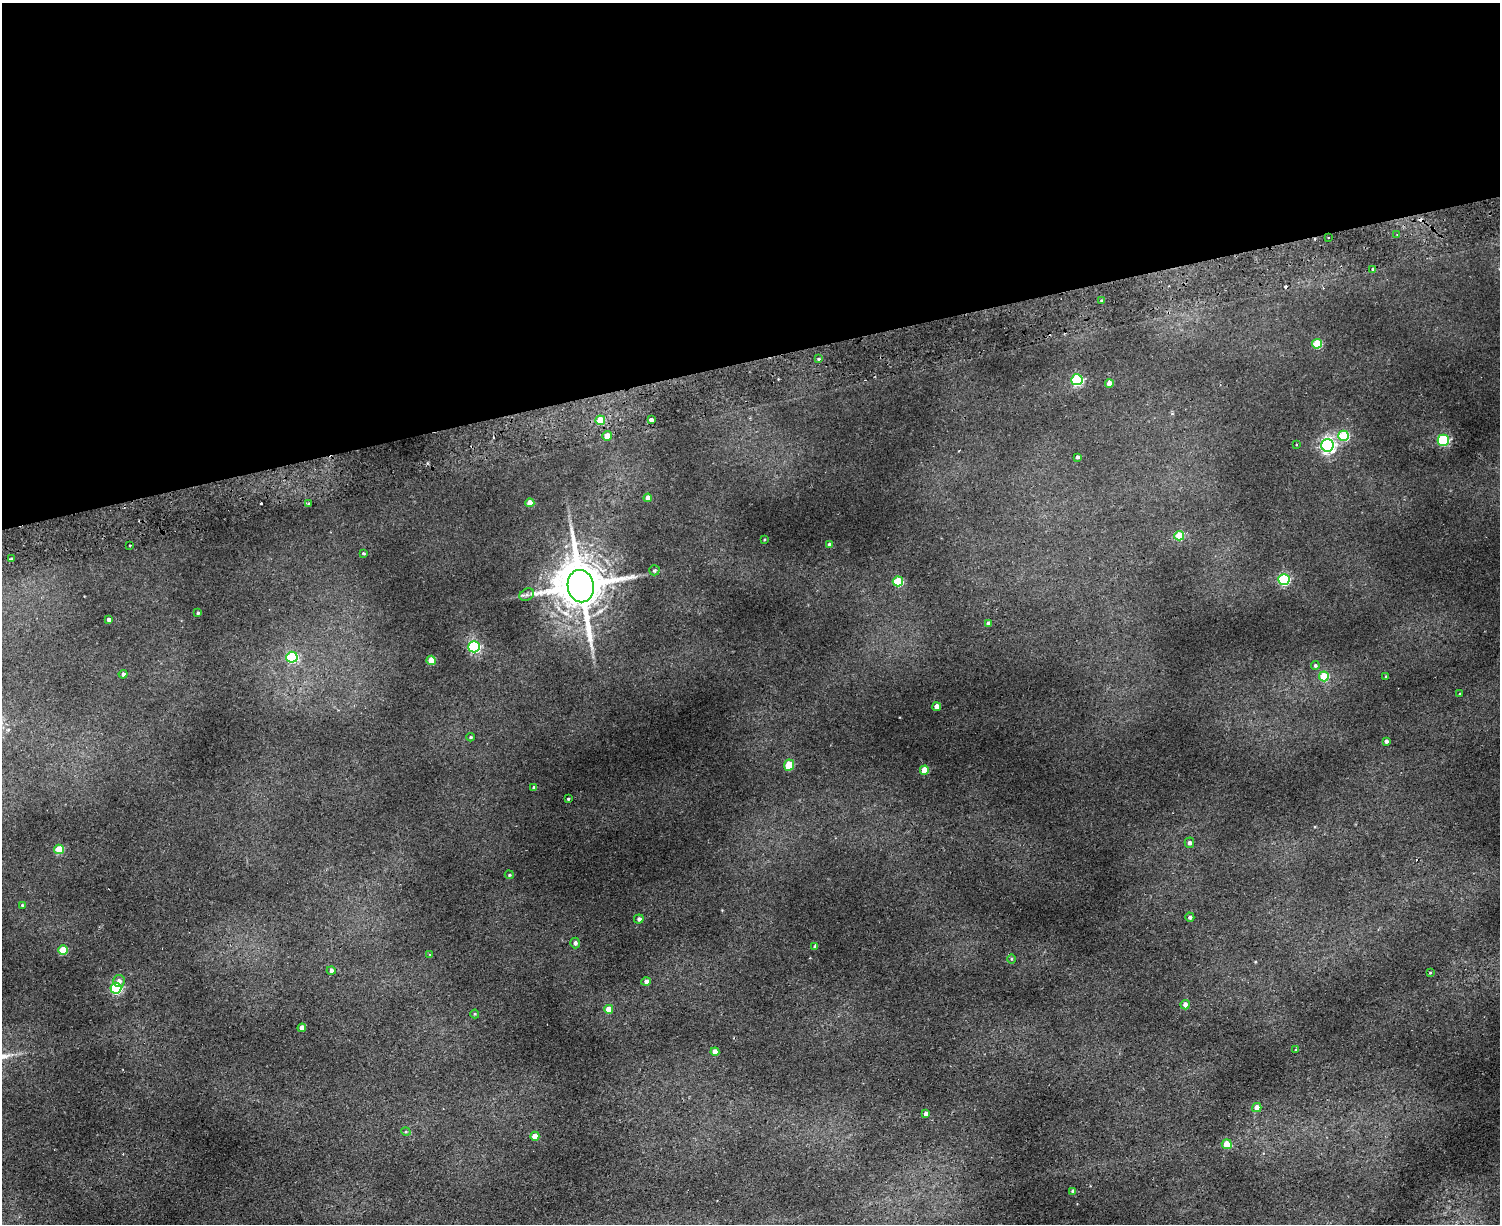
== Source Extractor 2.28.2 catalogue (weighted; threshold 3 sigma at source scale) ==
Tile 2 of 3 x 4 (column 2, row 1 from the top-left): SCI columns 1792-3289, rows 3723-4944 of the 4965 x 5000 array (HDU 1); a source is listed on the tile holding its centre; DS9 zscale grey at full resolution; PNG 1502 x 1226 px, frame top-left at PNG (2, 3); each listed source drawn as its Kron ellipse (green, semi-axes under 4 px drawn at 4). Shown black and unused: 29% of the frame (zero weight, under 2 of 3 exposures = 4% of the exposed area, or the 3 px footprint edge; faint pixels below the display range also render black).
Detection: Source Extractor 2.28.2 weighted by HDU 2 'WHT'; one run over the whole footprint, this tile lists its part. Background 0.0318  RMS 0.0041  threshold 0.0185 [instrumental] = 3 sigma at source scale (4.5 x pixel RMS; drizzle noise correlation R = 1.50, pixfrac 1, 0.05/0.05 arcsec/px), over >= 5 px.
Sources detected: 80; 4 cosmic-ray / hot-pixel residue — neither listed nor drawn; the other 76 listed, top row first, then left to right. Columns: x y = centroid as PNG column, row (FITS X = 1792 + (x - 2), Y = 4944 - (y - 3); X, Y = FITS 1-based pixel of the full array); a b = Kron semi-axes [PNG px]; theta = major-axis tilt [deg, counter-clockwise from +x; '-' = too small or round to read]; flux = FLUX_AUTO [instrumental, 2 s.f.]
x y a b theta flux
1397 235 3 3 - 0.42
1329 237 3 2 - 0.44
1373 269 3 3 - 0.68
1102 301 4 4 - 0.79
1317 344 5 5 - 17
819 359 4 3 - 0.63
1077 380 5 5 - 48
1109 383 4 4 - 3.2
600 420 5 4 - 9.6
651 420 4 3 - 6.3
607 436 5 4 - 3.5
1344 436 5 5 - 21
1443 440 5 5 - 41
1296 445 3 2 - 0.32
1327 445 6 6 - 110
1077 457 3 3 - 0.85
648 498 4 4 - 3
530 503 4 4 - 4.4
308 504 3 2 - 0.85
1179 536 5 5 - 12
764 539 2 2 - 0.32
130 545 3 2 - 0.32
830 545 4 4 - 1.8
363 553 3 3 - 0.49
11 559 4 3 - 1.7
654 570 5 5 - 0.73
1284 580 5 5 - 36
898 581 5 5 - 20
581 586 16 13 -79 2200
527 595 8 5 29 1.2
198 613 3 3 - 0.55
108 619 3 3 - 1
988 623 4 4 - 0.98
474 647 6 5 - 51
292 657 5 5 - 36
431 660 4 4 - 8.5
1315 666 4 4 - 0.68
123 674 4 4 - 1
1324 676 5 5 - 13
1386 676 3 3 - 0.32
1460 693 3 2 - 0.58
937 707 4 4 - 2.7
470 737 4 3 - 0.49
1386 741 4 3 - 0.95
789 765 5 5 - 13
924 770 4 4 - 8.1
534 787 4 3 - 0.83
568 799 3 3 - 0.74
1189 843 5 5 - 1.2
59 849 5 5 - 12
509 875 5 4 - 0.45
22 905 3 3 - 0.42
1190 917 4 4 - 0.91
639 919 4 4 - 1.1
575 943 5 5 - 1.1
815 946 4 3 - 0.89
63 950 5 4 - 11
430 955 4 3 - 0.34
1011 959 5 3 - 0.37
331 970 4 4 - 1.1
1430 973 3 2 - 0.28
119 981 6 6 - 1.7
646 981 4 4 - 1.4
116 988 5 5 - 37
1185 1005 4 4 - 2.5
609 1009 4 4 - 4.9
475 1014 4 4 - 0.39
302 1028 4 4 - 3.2
1296 1050 3 2 - 0.66
715 1052 4 4 - 2.9
1257 1107 4 4 - 2.6
926 1114 4 4 - 1.5
406 1132 5 3 - 0.38
535 1136 4 4 - 5.4
1227 1144 5 4 - 7.6
1073 1191 4 4 - 1.2
Overlapping masked pixels (flux is a lower limit): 1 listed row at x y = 651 420